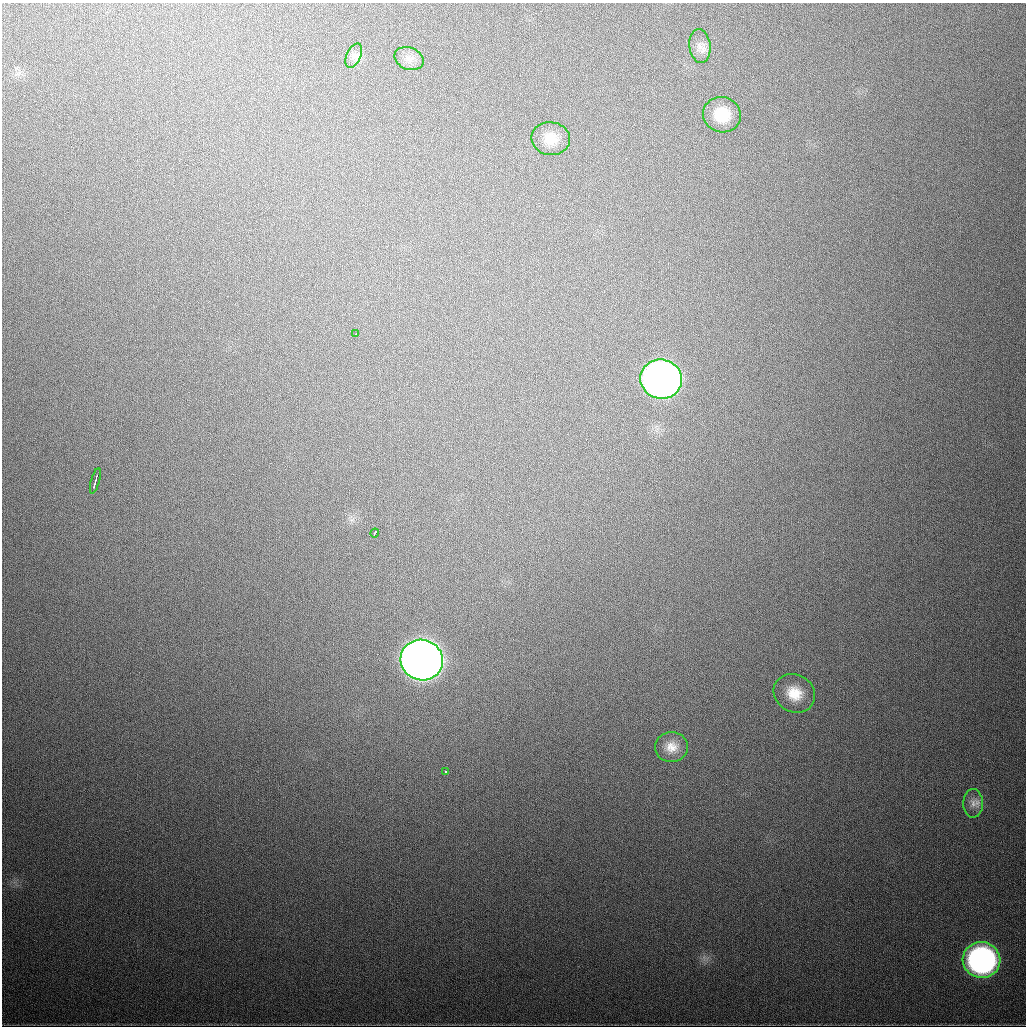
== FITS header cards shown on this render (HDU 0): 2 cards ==
NAXIS1  =                 1024
NAXIS2  =                 1024

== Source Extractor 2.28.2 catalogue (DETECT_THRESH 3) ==
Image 1024 x 1024 px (HDU 0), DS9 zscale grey, 1 PNG px = 1 image px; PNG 1028 x 1028 px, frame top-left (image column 1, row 1024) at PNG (2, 3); each listed source drawn as its Kron ellipse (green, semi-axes under 4 px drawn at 4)
Background 552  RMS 18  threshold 55.1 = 3 sigma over >= 5 px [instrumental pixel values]
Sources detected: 15; all 15 listed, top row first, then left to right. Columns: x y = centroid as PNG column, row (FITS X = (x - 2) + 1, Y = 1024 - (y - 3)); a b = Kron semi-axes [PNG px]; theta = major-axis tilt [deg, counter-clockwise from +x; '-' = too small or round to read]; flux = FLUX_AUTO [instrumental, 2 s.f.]
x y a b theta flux
700 46 17 10 -83 1.1e+04
354 56 13 7 65 7.1e+03
409 59 15 11 -22 1.0e+04
722 115 19 17 -15 3.8e+04
551 139 19 16 -5 2.3e+04
356 334 3 2 - 1.9e+03
661 379 21 19 -14 1.0e+06
95 481 13 3 75 7.4e+03
375 533 4 3 - 4.0e+03
422 660 21 20 - 2.3e+06
794 693 21 18 -29 3.3e+04
671 747 16 15 - 1.7e+04
446 771 3 3 - 7.0e+03
973 803 14 10 89 1.0e+04
981 960 19 18 - 3.9e+05